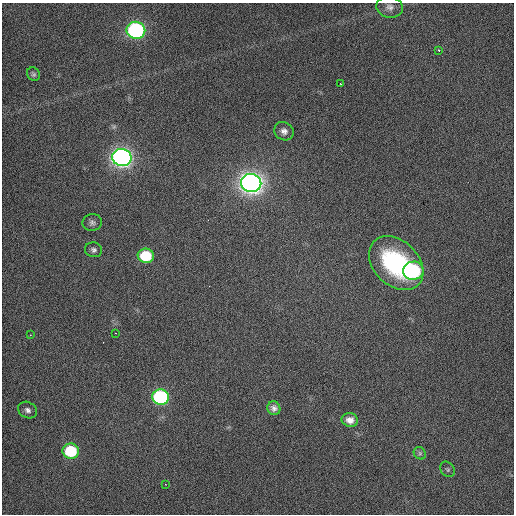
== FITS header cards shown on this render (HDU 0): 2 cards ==
NAXIS1  =                  512 / Axis length
NAXIS2  =                  512 / Axis length

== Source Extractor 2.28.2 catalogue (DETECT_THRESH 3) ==
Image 512 x 512 px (HDU 0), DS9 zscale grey, 1 PNG px = 1 image px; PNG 516 x 516 px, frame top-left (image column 1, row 512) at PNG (2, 3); each listed source drawn as its Kron ellipse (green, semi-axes under 4 px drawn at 4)
Background 447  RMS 2.2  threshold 6.67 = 3 sigma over >= 5 px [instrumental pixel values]
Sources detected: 23; all 23 listed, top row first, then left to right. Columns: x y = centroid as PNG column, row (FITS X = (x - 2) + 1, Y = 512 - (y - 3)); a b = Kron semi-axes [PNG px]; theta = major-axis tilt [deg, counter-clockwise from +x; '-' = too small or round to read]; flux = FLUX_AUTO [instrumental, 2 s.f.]
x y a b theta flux
390 7 13 10 -10 990
136 30 9 8 - 32000
439 51 4 3 - 210
33 74 7 6 - 320
341 84 3 2 - 98
284 131 10 9 - 760
122 158 9 8 - 85000
251 183 10 9 - 110000
92 222 9 8 - 580
94 250 8 7 - 510
146 256 8 7 - 7200
396 263 31 22 -44 19000
413 271 10 9 - 18000
115 333 2 2 - 100
30 335 3 2 - 160
161 397 8 7 - 30000
274 408 7 6 - 550
28 410 10 8 -27 660
350 420 8 7 - 860
71 451 8 7 - 11000
420 453 7 5 -47 300
448 469 8 6 -53 350
165 484 3 2 - 310